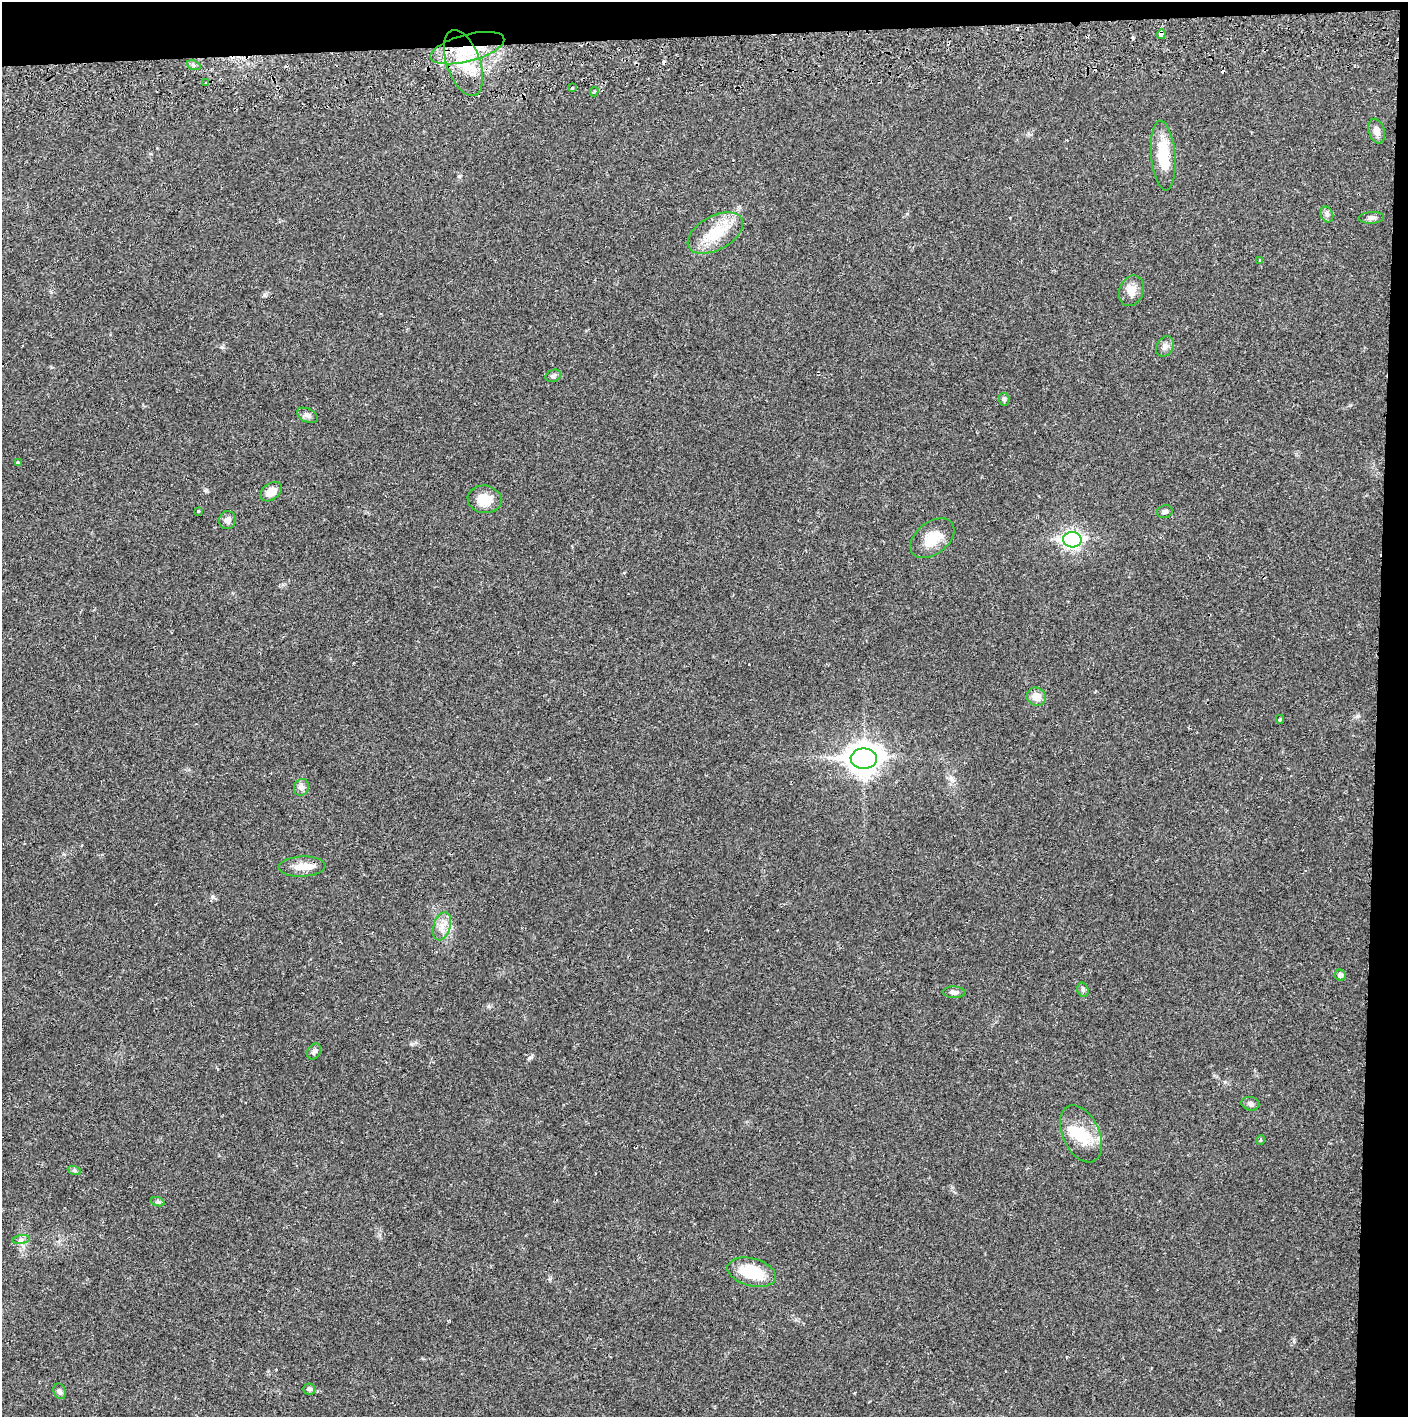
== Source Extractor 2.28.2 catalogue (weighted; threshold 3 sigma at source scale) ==
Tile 3 of 3 x 3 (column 3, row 1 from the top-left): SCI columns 2817-4222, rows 2886-4300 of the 4229 x 4358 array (HDU 1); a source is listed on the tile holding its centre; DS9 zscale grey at full resolution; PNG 1410 x 1419 px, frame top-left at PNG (2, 2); each listed source drawn as its Kron ellipse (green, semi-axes under 4 px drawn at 4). Shown black and unused: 5% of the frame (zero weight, under 2 of 3 exposures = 3% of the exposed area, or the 3 px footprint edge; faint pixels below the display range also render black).
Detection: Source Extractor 2.28.2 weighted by HDU 2 'WHT'; one run over the whole footprint, this tile lists its part. Background 0.0218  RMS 0.0035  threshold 0.0157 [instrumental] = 3 sigma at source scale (4.5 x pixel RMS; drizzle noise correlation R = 1.50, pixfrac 1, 0.05/0.05 arcsec/px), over >= 5 px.
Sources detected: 51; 1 inside a brighter object's white glare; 4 cosmic-ray / hot-pixel residue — neither listed nor drawn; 1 inside a brighter listed object's ellipse — not listed separately; the other 45 listed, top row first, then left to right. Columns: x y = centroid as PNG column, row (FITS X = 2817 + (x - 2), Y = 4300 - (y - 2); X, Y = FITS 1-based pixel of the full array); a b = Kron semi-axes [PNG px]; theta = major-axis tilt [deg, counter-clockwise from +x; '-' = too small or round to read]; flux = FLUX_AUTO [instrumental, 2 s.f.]
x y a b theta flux
1161 34 5 4 - 2.2
467 48 38 13 15 16
463 63 34 16 -70 13
194 65 7 4 -21 0.72
206 83 3 3 - 0.59
573 88 3 3 - 0.41
594 92 4 3 - 0.55
1377 131 12 8 -73 2.3
1163 156 35 12 -85 12
1327 214 8 6 -69 0.97
1371 218 13 6 3 1.3
715 233 30 17 29 12
1260 260 4 3 - 0.43
1131 291 16 12 69 3.2
1165 346 11 8 57 1.5
553 376 8 6 21 0.85
1004 399 6 5 - 0.64
307 415 11 6 -26 1.3
18 463 4 3 - 0.62
271 492 12 8 38 4
484 499 17 14 -9 6.2
198 511 3 3 - 0.48
1165 512 8 6 15 0.94
228 520 9 8 - 1.7
932 538 25 16 38 7.5
1072 540 9 7 -3 110
1036 697 10 9 - 3.7
1280 719 4 3 - 0.51
864 759 13 10 2 470
301 787 8 7 - 1.3
302 867 23 10 3 4.6
442 926 14 8 72 2.9
1340 975 5 5 - 1.2
1083 990 7 5 -74 0.75
954 992 11 6 -2 1.4
314 1051 8 6 58 1.1
1250 1104 9 6 -13 1.2
1081 1134 30 18 -64 11
1260 1140 5 3 - 0.37
74 1170 7 4 -19 0.62
158 1202 7 4 -19 0.63
21 1240 9 4 9 0.8
752 1272 25 13 -15 13
309 1389 6 5 - 0.87
60 1391 8 6 -67 0.92
Overlapping masked pixels (flux is a lower limit): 2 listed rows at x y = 1161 34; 467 48
Unlisted compact peaks at least as high as the median listed source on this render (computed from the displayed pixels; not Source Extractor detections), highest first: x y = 529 1058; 222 347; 459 176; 213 897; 206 490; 1358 716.